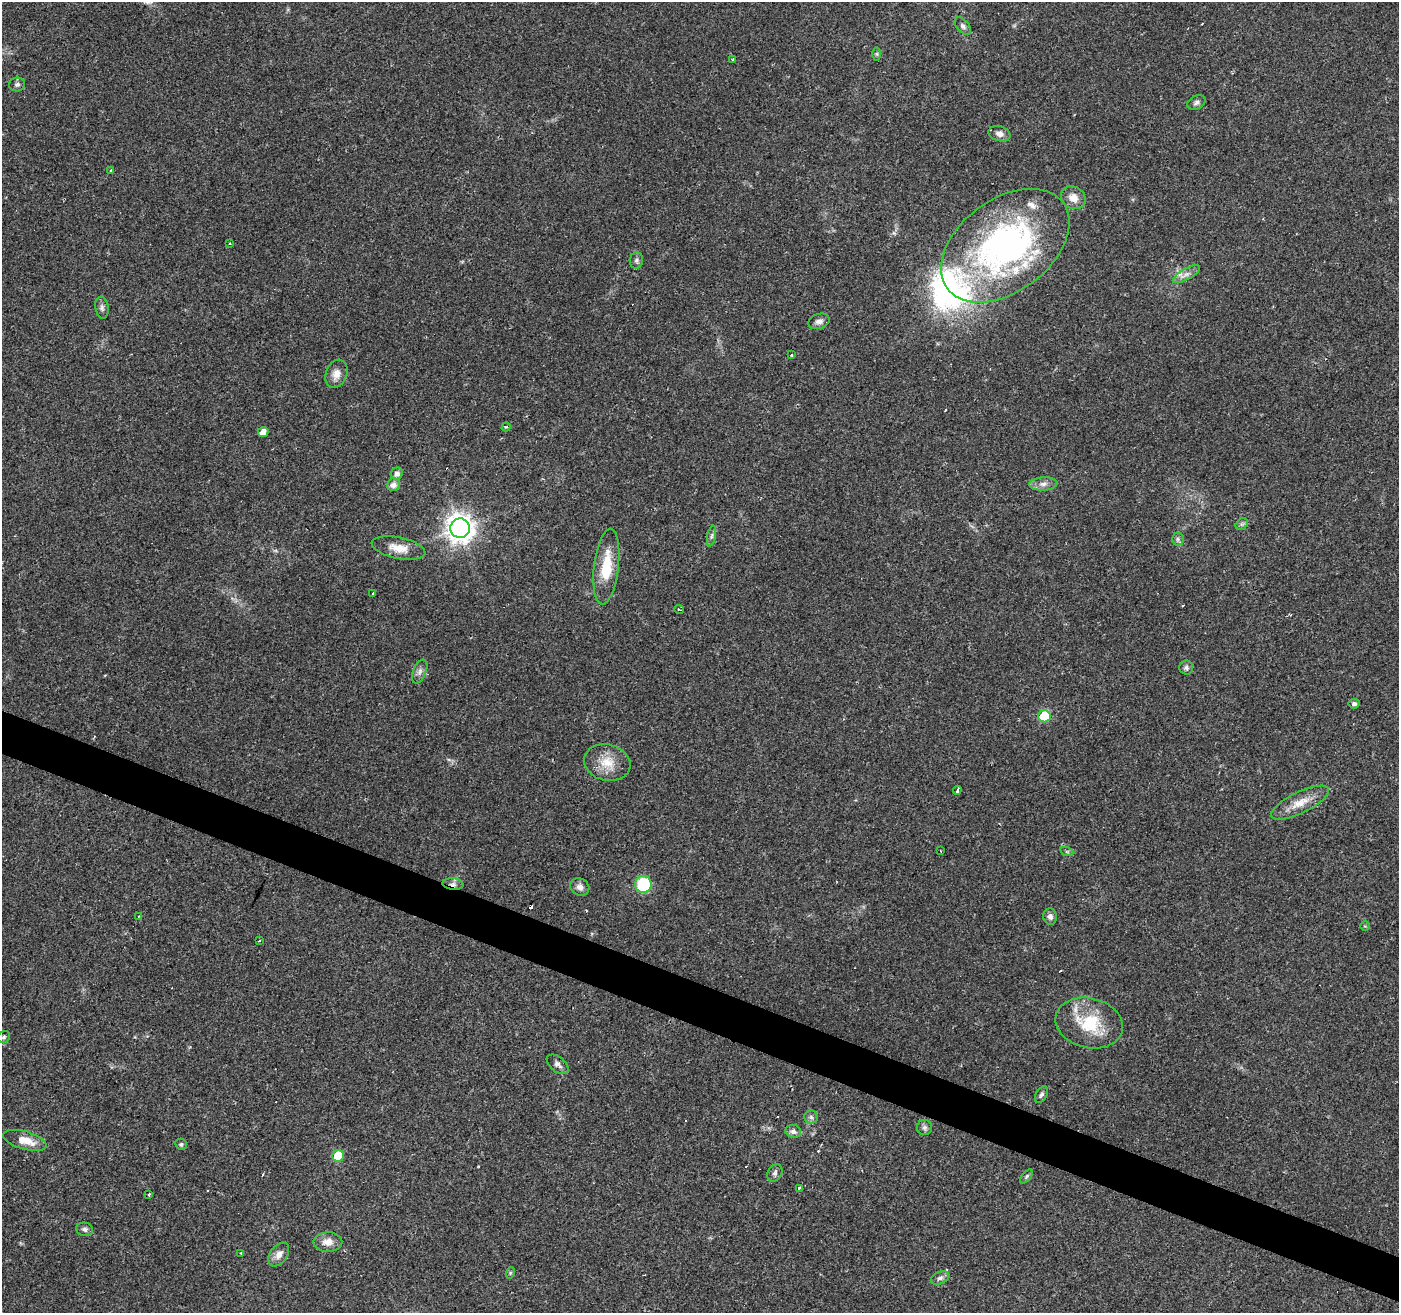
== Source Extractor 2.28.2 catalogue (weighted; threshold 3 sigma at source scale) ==
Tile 6 of 4 x 4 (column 2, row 2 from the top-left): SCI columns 1397-2793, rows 2825-4135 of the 5588 x 5714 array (HDU 1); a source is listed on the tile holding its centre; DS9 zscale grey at full resolution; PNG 1401 x 1315 px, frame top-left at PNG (2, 2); each listed source drawn as its Kron ellipse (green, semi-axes under 4 px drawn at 4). Shown black and unused: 3% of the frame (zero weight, under 2 of 3 exposures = <1% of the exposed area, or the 3 px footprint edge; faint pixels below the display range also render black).
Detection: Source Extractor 2.28.2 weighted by HDU 2 'WHT'; one run over the whole footprint, this tile lists its part. Background 0.0359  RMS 0.0044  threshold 0.0198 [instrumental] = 3 sigma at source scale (4.5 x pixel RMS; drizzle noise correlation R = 1.50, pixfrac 1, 0.0396/0.0396 arcsec/px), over >= 5 px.
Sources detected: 79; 10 cosmic-ray / hot-pixel residue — neither listed nor drawn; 4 inside a brighter listed object's ellipse — not listed separately; the other 65 listed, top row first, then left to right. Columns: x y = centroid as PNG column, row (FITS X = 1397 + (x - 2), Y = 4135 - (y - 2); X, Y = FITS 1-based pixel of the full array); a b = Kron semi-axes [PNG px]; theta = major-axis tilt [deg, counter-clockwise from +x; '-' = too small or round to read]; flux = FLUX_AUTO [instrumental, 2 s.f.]
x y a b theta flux
963 26 10 6 -49 1.3
877 54 7 4 -89 0.74
733 59 3 3 - 1
17 84 8 7 - 1.2
1196 102 9 6 26 1.3
1000 134 11 7 -16 2.2
110 170 3 3 - 0.75
1073 198 13 11 -32 4.3
229 243 3 3 - 0.77
1005 246 72 46 37 140
636 260 8 6 85 1.2
1186 274 15 5 30 2.6
102 308 11 6 -82 1.4
819 321 11 7 17 2
791 354 3 2 - 0.73
336 374 14 10 69 3.9
506 427 5 3 - 0.57
263 432 5 5 - 3.7
397 474 6 6 - 2.1
1043 484 14 6 4 2.5
394 485 6 6 - 2.4
1242 524 7 5 44 0.86
460 528 10 9 - 440
711 536 10 4 79 1
1178 539 6 6 - 0.95
398 548 27 10 -12 6.3
606 567 38 12 83 15
373 594 3 3 - 2.9
679 609 5 3 - 0.68
1186 668 7 7 - 1.1
420 671 12 6 67 1.9
1354 704 6 5 - 1.3
1044 716 6 6 - 22
607 763 23 18 -14 9.3
957 790 4 3 - 4.1
1300 803 31 10 26 7.5
941 851 3 2 - 0.78
1067 852 7 4 -19 0.67
453 884 10 5 -5 1.7
643 884 8 8 - 25
580 887 10 8 -29 2.2
1050 916 8 7 - 1.9
138 917 4 2 - 0.38
1365 926 5 4 - 0.46
259 941 3 2 - 0.29
1089 1023 34 25 -14 21
4 1037 7 5 39 0.93
558 1064 13 7 -39 1.8
1041 1095 9 5 61 1.1
811 1117 7 6 - 1.1
924 1127 7 7 - 1.2
793 1131 8 6 -16 1.5
25 1140 22 9 -16 6.3
181 1144 6 5 - 0.76
338 1156 6 5 - 17
775 1173 9 7 60 1.4
1026 1176 8 4 49 0.79
799 1188 4 3 - 1.2
148 1194 3 3 - 2.2
85 1229 8 6 -13 1.3
328 1242 14 9 1 3.9
241 1253 4 3 - 0.52
279 1255 13 8 55 3
510 1273 6 3 72 0.52
940 1278 9 6 23 1.4
Overlapping masked pixels (flux is a lower limit): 1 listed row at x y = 453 884